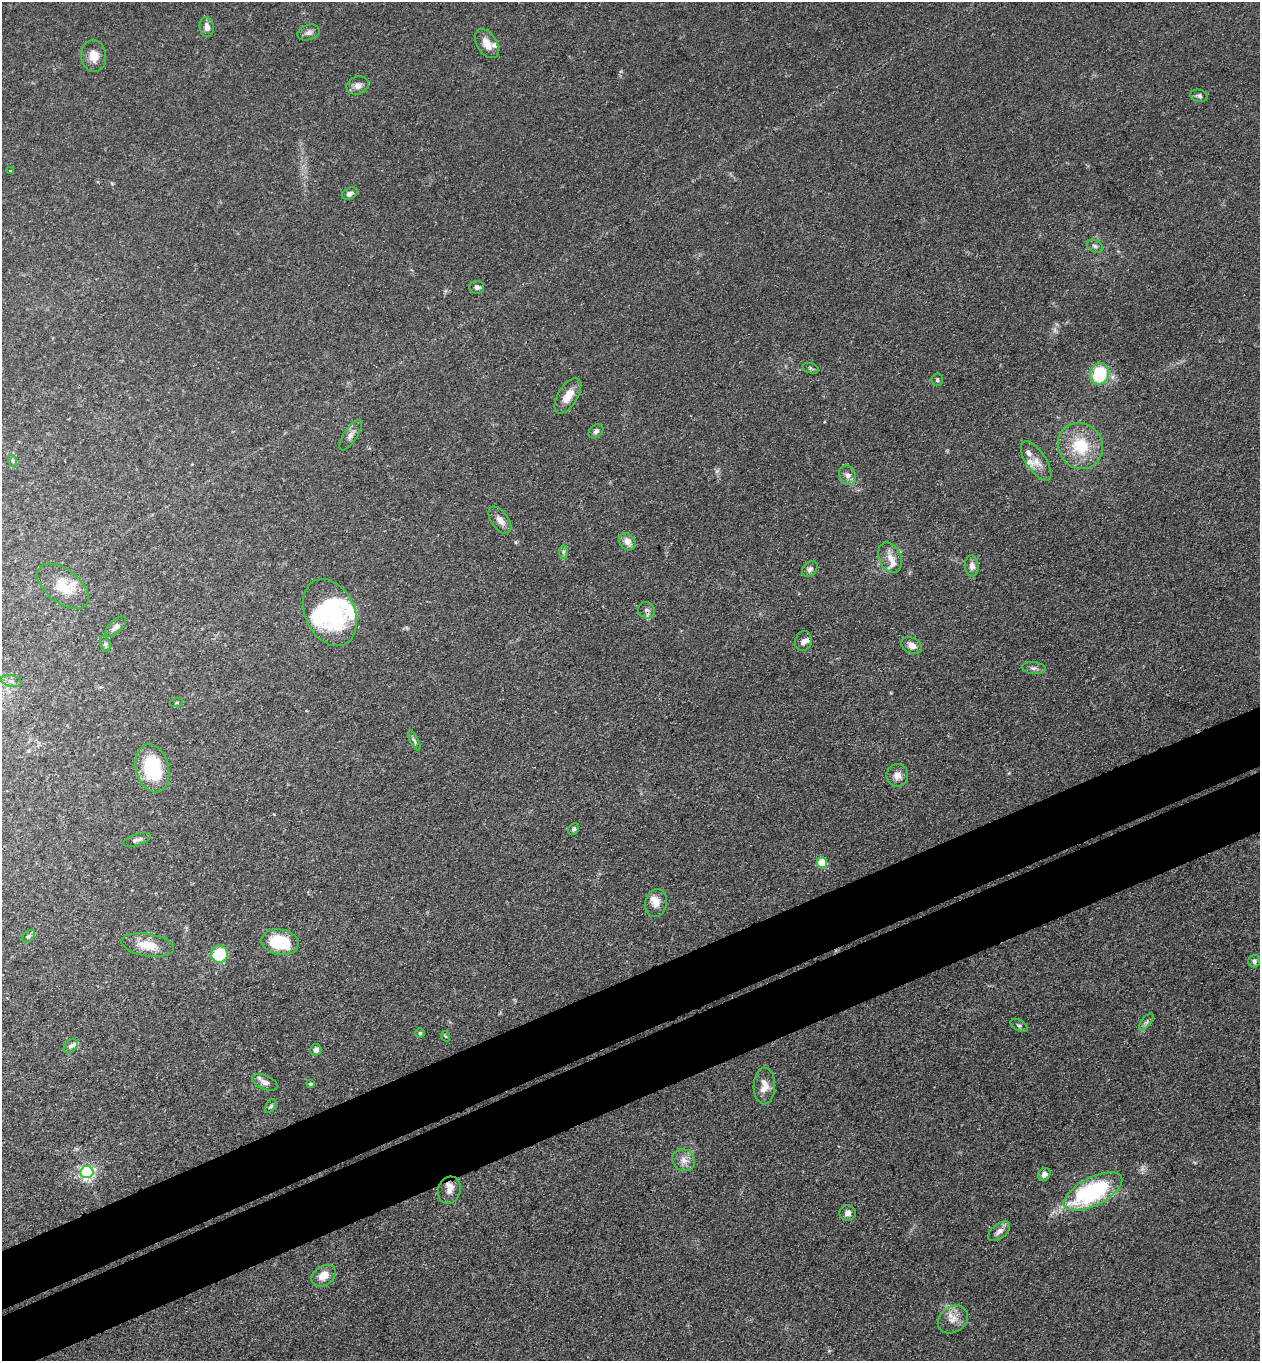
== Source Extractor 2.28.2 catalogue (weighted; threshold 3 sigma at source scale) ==
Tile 7 of 4 x 4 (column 3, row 2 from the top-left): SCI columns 2817-4074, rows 2776-4134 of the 5504 x 5548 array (HDU 1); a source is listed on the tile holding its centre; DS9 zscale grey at full resolution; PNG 1262 x 1363 px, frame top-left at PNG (2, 2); each listed source drawn as its Kron ellipse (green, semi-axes under 4 px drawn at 4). Shown black and unused: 9% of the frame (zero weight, under 3 of 4 exposures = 5% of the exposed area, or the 3 px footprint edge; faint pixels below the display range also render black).
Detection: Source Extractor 2.28.2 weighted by HDU 2 'WHT'; one run over the whole footprint, this tile lists its part. Background 0.0936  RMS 0.0064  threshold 0.0286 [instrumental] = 3 sigma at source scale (4.5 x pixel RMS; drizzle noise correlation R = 1.50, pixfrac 1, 0.05/0.05 arcsec/px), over >= 5 px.
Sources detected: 78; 1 too faint to see at this stretch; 1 inside a brighter object's white glare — neither listed nor drawn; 9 inside a brighter listed object's ellipse — not listed separately; the other 67 listed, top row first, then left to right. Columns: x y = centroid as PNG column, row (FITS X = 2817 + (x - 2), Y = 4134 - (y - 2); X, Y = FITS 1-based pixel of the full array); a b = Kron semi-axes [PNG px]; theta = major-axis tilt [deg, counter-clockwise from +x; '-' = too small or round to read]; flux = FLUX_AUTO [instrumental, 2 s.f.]
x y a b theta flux
207 27 10 7 -84 3.8
309 33 11 7 17 3
487 43 16 10 -59 7.2
94 56 16 12 -84 7.9
358 86 11 9 19 4.1
1199 96 9 6 -10 1.7
11 171 4 3 - 0.65
350 193 8 5 26 2.8
1095 246 8 6 -28 1.8
477 287 7 6 - 2.1
810 368 8 5 -21 1.1
1099 374 11 9 71 38
937 380 6 5 - 1.2
568 396 20 9 58 9.2
596 431 8 6 42 1.8
351 435 17 6 57 3.4
1080 446 24 22 -55 29
13 461 6 4 -71 0.9
1036 461 23 9 -55 7.1
848 475 10 8 -66 3.4
500 520 15 8 -54 5.1
627 542 9 7 -51 5.3
563 552 7 4 89 1.4
890 558 16 11 -66 6.7
972 566 10 7 -84 3.8
810 569 9 6 45 2.3
63 586 30 16 -38 16
647 610 9 8 - 2.8
330 613 35 25 -65 61
116 627 13 6 43 3
803 641 10 8 74 2.8
105 644 8 5 -70 1.4
912 645 11 7 -26 4.9
1034 668 12 6 -5 2.2
11 681 10 5 -14 2.2
177 702 6 3 19 0.68
414 740 11 4 -63 1.5
152 768 24 16 -76 37
897 775 11 11 - 4.8
574 829 6 5 - 1.2
137 840 14 5 18 2.3
822 863 5 5 - 25
656 903 14 10 76 5.9
28 936 7 5 40 1.6
280 942 19 12 -10 34
148 945 26 11 -9 13
219 954 9 8 - 31
1254 961 6 6 - 1.8
1146 1022 10 4 52 1.8
1019 1025 9 5 -26 1.4
420 1033 5 5 - 1.1
445 1036 5 3 - 0.6
71 1046 8 6 46 1.9
316 1050 6 5 - 2.8
265 1082 13 7 -24 3
310 1084 3 3 - 1.2
764 1086 18 10 89 7.2
271 1106 7 4 58 1.2
684 1160 12 10 -34 5.3
87 1172 6 6 - 150
1044 1174 7 5 52 3.1
449 1190 14 11 73 5.7
1093 1192 32 14 27 92
848 1213 8 8 - 2.8
999 1231 13 7 40 3.7
324 1276 13 9 37 8.1
953 1319 16 12 36 7.3
Overlapping masked pixels (flux is a lower limit): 1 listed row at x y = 647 610